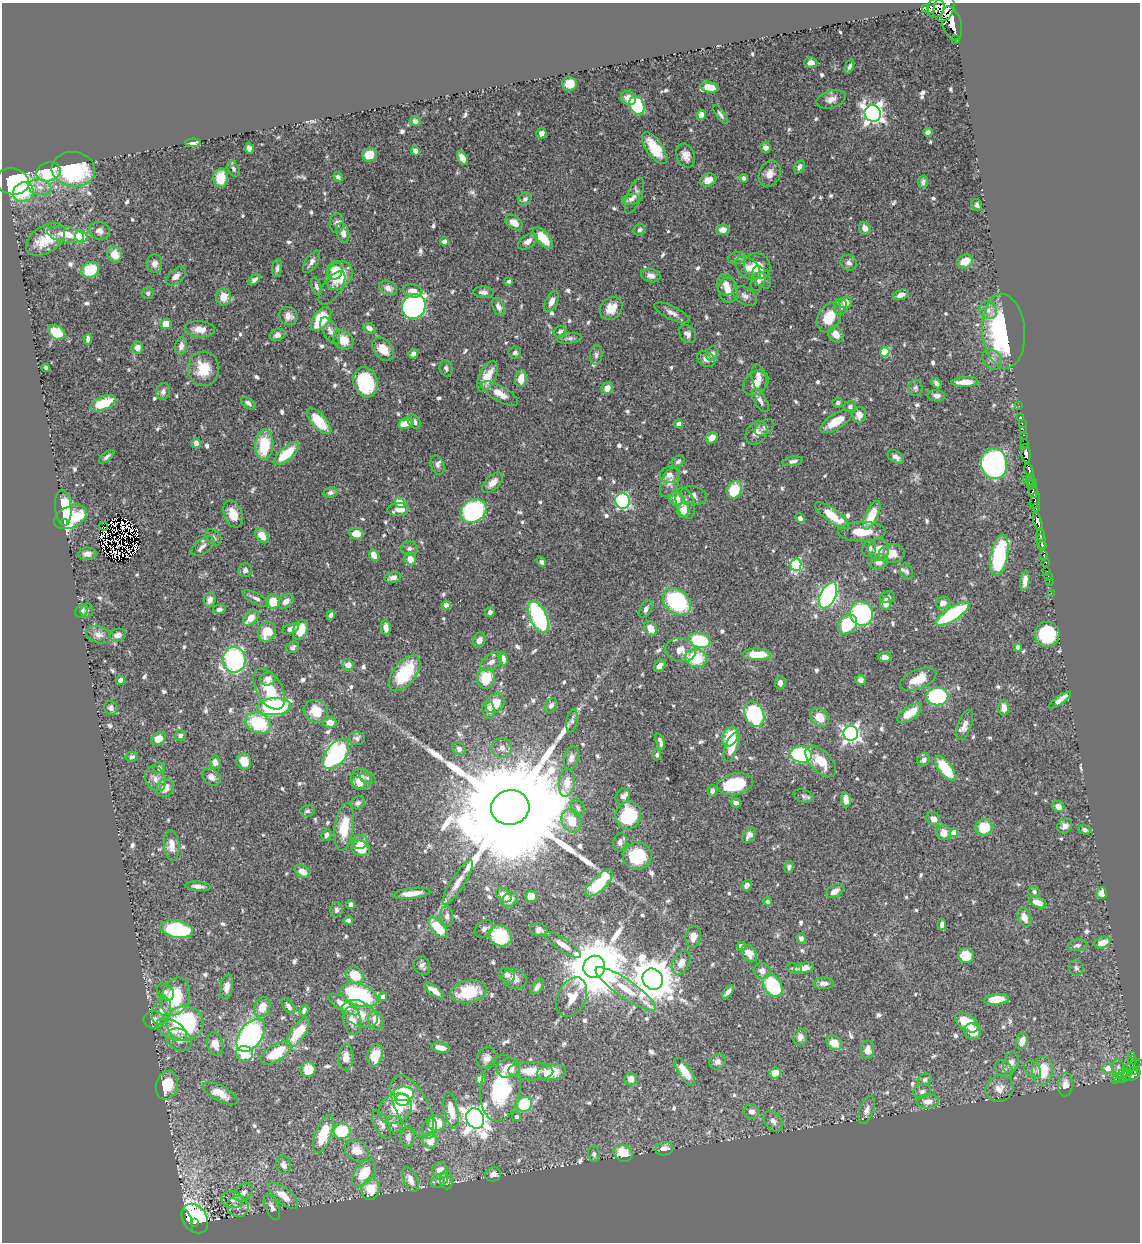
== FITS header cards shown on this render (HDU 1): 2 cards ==
NAXIS1  =                 1138
NAXIS2  =                 1240

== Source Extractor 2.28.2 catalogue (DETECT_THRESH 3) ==
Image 1138 x 1240 px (HDU 1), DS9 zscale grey, 1 PNG px = 1 image px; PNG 1142 x 1244 px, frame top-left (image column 1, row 1240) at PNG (2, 3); each listed source drawn as its Kron ellipse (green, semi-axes under 4 px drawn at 4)
Background 0.549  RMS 0.014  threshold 0.0428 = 3 sigma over >= 5 px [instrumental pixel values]
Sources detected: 789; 9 with non-positive FLUX_AUTO (blend fragments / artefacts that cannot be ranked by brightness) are neither listed nor drawn; of the other 780, the 500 brightest by FLUX_AUTO listed and drawn (280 fainter detections omitted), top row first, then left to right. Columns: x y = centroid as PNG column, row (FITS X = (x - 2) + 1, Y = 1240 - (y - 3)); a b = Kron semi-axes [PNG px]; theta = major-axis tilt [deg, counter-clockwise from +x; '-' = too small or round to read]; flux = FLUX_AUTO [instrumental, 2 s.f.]
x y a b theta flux
936 8 10 8 70 690
944 8 14 10 68 1200
925 9 3 3 - 6000
952 23 17 9 -73 1100
956 39 2 2 - 6.7
811 63 6 5 - 5.4
849 66 7 4 69 2.6
569 84 7 7 - 12
709 87 9 5 -12 15
629 98 8 7 - 7.4
831 99 15 8 17 7.2
637 105 9 7 -64 86
873 113 8 8 - 540
720 114 11 4 -55 2.6
701 115 5 4 - 9.2
415 121 5 5 - 3.8
928 132 4 4 - 5.1
541 133 5 5 - 5.5
193 143 8 4 3 8
765 147 5 5 - 4.3
249 148 5 4 - 4
654 148 18 8 -56 31
415 151 5 4 - 5.9
369 155 7 6 - 16
686 156 12 9 -69 8.1
462 158 7 4 -61 9.6
799 167 7 5 60 4.4
73 169 22 17 -5 88
233 169 8 5 -67 2.9
49 172 12 9 16 66
770 174 13 10 67 8.5
338 177 5 4 - 2.7
221 178 10 7 85 19
744 178 4 4 - 2.8
708 180 8 6 24 10
12 181 17 13 -9 250
923 182 6 5 - 2.9
40 187 11 8 -10 7.2
23 192 10 9 - 29
634 196 19 7 69 7.2
525 199 7 6 - 3
631 199 9 5 13 3.3
977 205 6 5 - 2.7
337 223 10 7 85 3.8
514 223 9 6 -34 7.4
865 228 6 5 - 7.2
639 230 6 5 - 2.5
723 230 6 5 - 7.4
99 231 10 9 - 6.2
343 233 10 6 -75 7.5
66 234 18 8 -10 17
81 237 6 6 - 51
543 238 13 6 -48 24
46 239 22 13 34 24
528 241 11 6 36 5.6
444 242 4 4 - 7.1
115 254 8 7 - 15
737 258 9 6 12 2.7
965 261 8 6 26 13
312 262 13 6 57 4.5
849 263 8 7 - 3.8
155 264 9 7 85 5.7
757 266 14 12 -37 21
277 268 9 5 83 3.3
748 268 15 9 -43 13
90 270 9 7 31 37
335 270 9 8 - 14
651 275 10 6 -15 5.7
176 276 11 7 40 6.4
339 276 16 12 53 36
762 277 12 7 -59 5.2
254 280 7 4 40 3.1
509 281 4 4 - 2.5
758 281 10 6 64 3.1
726 285 11 9 -81 6.2
316 286 9 5 -74 2.9
332 288 20 9 56 3.7
388 288 9 7 -27 5.7
728 290 12 9 -82 7.6
413 291 10 6 -14 6.7
483 292 10 5 -3 4.3
148 293 6 5 - 2.7
901 295 8 5 21 6.3
745 296 13 8 -30 5.2
224 297 8 7 - 13
552 302 11 6 63 6.5
845 302 6 6 - 9.5
414 306 13 11 56 270
498 307 9 5 -64 4.4
840 307 8 7 - 5.3
611 308 12 10 49 13
988 310 9 8 - 6
672 313 19 6 -26 6
288 316 9 9 - 7.1
829 317 16 11 63 23
321 319 13 7 54 47
166 324 5 5 - 16
369 328 7 5 -34 4.7
200 329 15 8 -4 11
330 331 15 7 -59 5.6
1004 331 37 21 -86 120
56 332 9 6 -29 29
560 332 6 5 - 2.9
688 334 10 7 -51 5
836 334 8 6 -50 8.4
277 335 7 6 - 4.6
569 338 12 5 6 3.2
88 339 5 4 - 3.4
343 340 11 8 -37 15
181 346 9 6 79 5.5
137 348 6 6 - 7.3
383 349 13 9 -49 13
515 352 6 6 - 2.6
885 352 5 4 - 41
413 354 5 4 - 4.5
712 354 7 6 - 4.5
596 355 9 6 85 2.8
706 359 9 7 -37 5
992 360 11 8 -44 5.7
46 368 4 3 - 2.6
446 368 8 6 -75 3.3
203 369 17 15 85 26
487 376 16 8 65 13
759 378 13 7 -78 7.7
521 379 8 6 84 14
365 382 15 12 -73 72
965 382 13 5 2 13
756 383 14 10 44 11
936 383 6 4 -50 3.4
607 388 6 5 - 11
915 388 8 7 - 2.6
163 392 8 7 - 4.1
500 394 20 7 -30 11
936 396 9 5 -6 4.2
760 401 13 6 -58 4.5
103 403 14 6 22 29
248 403 8 5 -37 3
838 403 5 5 - 2.8
1019 406 2 2 - 7.8
850 407 6 5 - 2.9
859 415 8 7 - 7.6
1021 417 3 3 - 11
319 421 16 7 -48 37
836 421 18 7 32 22
414 422 8 5 -49 4.5
406 423 8 5 19 17
679 424 4 4 - 5.3
1022 424 3 2 - 14
765 427 11 7 36 4
1023 430 3 2 - 17
756 433 12 10 54 7.5
1024 435 3 2 - 14
712 438 6 5 - 10
196 443 5 4 - 4.3
1024 443 3 3 - 3.8
264 445 15 9 86 41
286 454 15 6 40 34
1026 454 9 4 -84 580
107 457 9 4 38 3.1
896 457 9 5 -37 4.6
678 461 7 5 36 2.5
793 461 10 4 9 3
994 463 15 13 -83 240
437 465 10 6 -73 3.5
1029 470 7 3 -73 210
669 475 9 8 - 6.3
1030 477 4 3 - 25
1026 479 2 2 - 13
1030 481 5 3 - 45
670 482 16 8 66 7.4
493 483 13 7 45 8.1
1032 484 5 3 - 39
734 490 9 7 61 34
1033 491 7 3 -83 220
330 493 7 5 13 3.6
694 495 13 9 -15 4.7
676 499 7 6 - 12
1035 500 9 4 75 120
623 501 8 7 - 160
400 503 5 5 - 41
685 503 16 9 -75 8.6
1036 507 4 3 - 65
63 508 18 8 -85 54
398 509 11 6 5 10
683 510 7 6 - 15
473 511 14 11 32 120
233 514 14 9 -70 14
872 515 15 6 65 27
832 516 21 7 -36 26
71 517 17 10 24 85
800 518 5 4 - 3.7
1038 522 9 4 -73 460
64 523 2 2 - 23
103 526 4 2 - 3
862 532 24 10 0 23
356 534 7 6 - 12
1040 534 6 3 88 190
262 536 8 6 -52 11
214 537 9 6 -46 2.6
1041 542 7 4 -84 420
203 546 13 7 38 5.3
1043 546 4 3 - 150
409 548 8 7 - 3.2
869 549 8 7 - 4.1
879 550 11 10 - 13
87 554 9 6 1 5.9
892 554 13 9 7 12
374 555 6 4 -63 10
999 555 21 8 78 110
1044 555 5 3 - 26
410 559 6 5 - 11
541 562 5 4 - 2.8
879 562 9 7 29 8.3
1046 562 3 3 - 38
796 565 6 5 - 92
245 570 7 6 - 4.1
907 571 8 6 -70 2.5
1047 572 3 3 - 22
1048 576 2 2 - 3.9
393 577 8 5 12 5.1
1025 581 10 4 82 6
1049 581 2 2 - 5.9
1051 593 2 2 - 5.9
828 595 14 7 64 250
887 597 8 5 12 3.1
256 598 14 5 -26 4.4
210 600 7 6 - 5.2
286 601 9 6 41 6.6
273 602 7 6 - 22
677 602 16 11 -43 100
886 603 7 5 -87 9
943 603 7 6 - 5.9
446 605 4 4 - 15
219 609 6 5 - 3.4
646 609 9 5 63 4.2
87 610 7 6 - 2.8
82 611 7 5 53 3.5
490 612 5 4 - 2.5
862 614 12 11 - 120
953 614 19 6 32 110
331 615 5 4 - 3.5
538 617 17 8 -66 120
251 618 9 6 47 12
847 624 11 8 49 45
386 627 8 5 -83 5.9
291 629 9 5 21 3.8
651 629 8 6 -59 12
301 630 10 7 69 16
267 632 10 8 59 22
1047 634 12 12 - 61
98 635 12 8 -17 6
118 635 8 6 18 5.7
479 640 8 6 65 5.1
700 641 11 7 -15 64
293 647 7 5 30 2.9
1018 647 4 3 - 3.2
681 650 15 12 -13 12
757 654 14 6 -1 27
885 657 7 5 -3 3.8
503 658 7 4 -69 6.1
696 658 11 9 -10 42
234 660 13 11 -90 170
491 662 12 7 34 6.5
348 665 5 5 - 8.3
660 666 6 5 - 6.7
405 673 21 11 52 49
486 678 10 9 - 26
268 679 8 6 14 6.3
918 679 19 9 22 20
120 680 4 4 - 9.9
860 680 5 5 - 3.7
780 683 6 5 - 4
269 689 22 12 -60 25
937 696 11 9 -1 140
1060 700 13 4 35 5.8
495 703 10 8 50 21
551 705 8 5 58 3.5
274 707 17 8 5 160
111 708 7 6 - 4
1004 708 7 5 90 6.7
489 710 9 6 -78 5.8
316 711 12 11 - 19
910 713 14 6 35 20
754 714 13 9 -69 93
819 717 10 8 -50 16
572 721 11 5 79 3.1
330 722 7 5 -9 8.8
258 723 13 10 -28 58
965 725 16 6 71 7
851 733 7 7 - 360
180 735 6 5 - 3.1
730 737 10 7 63 31
159 738 8 6 36 8.2
357 738 8 6 -6 3.3
660 742 8 3 -71 3.2
731 747 15 6 69 17
502 748 10 10 - 6.8
459 749 7 6 - 4.1
336 754 17 10 52 180
801 754 11 8 -9 130
657 755 5 4 - 2.7
132 757 6 5 - 2.5
571 758 12 7 74 6.1
924 760 7 6 - 4.3
244 761 8 7 - 17
821 761 19 10 -46 19
215 762 7 5 -84 5.2
159 768 6 5 - 2.8
945 768 15 6 -53 47
211 777 10 7 -41 5.1
368 778 8 5 -18 2.5
155 779 13 10 -65 7
361 779 11 10 - 14
358 783 7 5 -37 5.3
567 783 14 8 83 13
735 784 18 10 11 51
165 788 9 8 - 12
712 791 6 4 80 2.9
623 796 8 6 60 3.6
803 796 10 6 -18 2.9
846 800 7 4 -81 7.7
358 803 7 6 - 3
736 803 5 4 - 4.1
510 807 19 17 11 56000
1058 807 6 5 - 6.7
578 808 9 6 -64 3.2
307 811 7 5 14 2.6
628 815 14 13 - 40
933 819 7 6 - 6.7
571 821 12 9 -68 21
1065 826 8 6 36 4.7
344 827 24 9 81 24
984 827 8 8 - 25
1085 830 6 4 -17 2.9
944 833 7 7 - 9.6
954 833 4 4 - 13
326 835 6 5 - 3.4
749 835 8 5 55 5.6
360 842 8 7 - 5
620 842 9 7 73 4.4
172 845 15 8 -86 8.6
361 848 9 7 -25 20
637 856 14 13 - 44
789 867 6 4 78 2.7
302 872 8 5 -31 8.6
458 883 26 6 57 10
599 883 17 7 44 55
747 885 6 5 - 4.5
198 886 13 4 -5 5.1
835 891 9 6 30 7.4
1034 892 6 5 - 2.7
411 893 19 5 7 12
1102 893 6 5 - 9.1
504 895 9 6 -39 9.9
531 896 6 5 - 13
510 900 9 6 38 9.1
767 902 4 4 - 3.1
1038 902 9 5 -21 8.8
351 905 4 4 - 4.3
336 910 7 6 - 2.9
447 916 10 6 -86 4
1024 917 10 6 -66 8.8
348 920 4 4 - 2.5
942 924 6 3 83 3.1
438 928 12 6 -49 30
177 929 16 8 -9 98
484 929 10 7 41 3.8
539 930 8 6 -11 4.6
500 936 12 10 -35 50
693 937 10 7 83 8.1
801 938 5 4 - 3
1103 942 8 5 19 12
563 945 21 6 -34 8.7
1078 945 9 5 8 3.4
742 946 4 4 - 11
749 954 9 7 -53 11
966 956 8 7 - 23
681 963 13 8 61 8.5
422 966 9 8 - 3.8
594 967 11 11 - 8800
794 968 8 5 -9 2.8
804 968 10 5 10 6.5
1076 968 8 7 - 2.9
762 971 8 8 - 5.8
355 975 10 8 -37 21
507 975 8 6 -35 4.2
515 979 12 10 -18 7.6
653 979 11 9 -56 3300
824 983 10 5 -1 4.6
773 985 12 8 -57 68
227 987 12 6 82 8.4
537 987 9 5 55 4.5
626 989 36 9 -34 28
434 991 12 4 -35 8.1
165 992 9 7 -50 3.3
469 992 18 11 11 38
728 992 8 4 50 5
359 995 19 11 -19 110
175 997 19 14 72 57
383 997 4 4 - 8.7
572 997 21 14 64 17
996 999 12 5 4 18
343 1004 18 6 -32 13
288 1006 9 5 -53 4.2
262 1007 10 7 69 15
304 1010 6 4 69 2.8
162 1011 14 9 69 7.4
360 1014 19 12 -27 16
154 1020 10 8 -14 9.3
376 1020 9 7 -75 11
352 1021 14 9 -83 10
967 1022 13 7 -34 27
185 1023 18 17 - 130
172 1030 16 9 -28 12
972 1032 8 7 - 14
298 1033 17 7 55 33
251 1035 18 11 53 180
800 1037 8 7 - 4.3
179 1040 13 10 -29 8.5
1022 1041 8 6 70 10
834 1043 8 6 -38 13
215 1044 12 8 -74 9.6
441 1048 9 5 -12 6.5
868 1050 9 6 89 8.5
276 1053 17 8 32 31
245 1054 8 7 - 25
375 1055 11 7 75 16
1131 1055 3 3 - 25
346 1057 13 7 88 7.8
487 1058 11 9 60 6.6
1132 1060 5 3 - 68
717 1062 8 7 - 4.7
1011 1063 11 7 69 6.9
1132 1065 10 3 24 78
1118 1067 7 6 - 2.5
508 1068 12 9 13 18
1108 1068 5 5 - 8.3
1004 1069 10 7 -41 4
308 1070 8 7 - 17
1033 1070 10 7 -44 3.7
1133 1070 3 3 - 32
531 1071 22 9 -1 17
1043 1071 14 10 84 34
551 1072 15 8 11 19
685 1072 16 6 -55 20
775 1073 6 5 - 18
1123 1074 7 3 45 78
1127 1075 6 3 61 36
1133 1075 8 3 32 180
1119 1078 6 3 -19 24
481 1079 5 5 - 15
631 1079 6 6 - 7.6
925 1080 7 5 26 3
1116 1080 3 3 - 14
167 1085 14 11 74 25
1065 1085 11 7 87 8.1
500 1088 33 20 81 86
999 1089 14 13 - 9.1
922 1091 9 7 17 3.6
220 1093 19 7 -28 14
404 1094 10 7 0 61
403 1100 7 6 - 55
928 1101 11 7 2 8.5
524 1104 8 7 - 64
412 1106 34 16 -62 18
395 1109 17 14 29 28
451 1110 18 6 -79 20
867 1110 14 7 70 5.7
752 1111 8 7 - 4.6
516 1117 4 4 - 2.9
475 1118 10 8 -62 950
773 1121 12 8 -52 5
437 1123 9 8 - 24
394 1124 9 8 - 5.1
382 1125 15 7 -63 4.8
429 1128 10 7 79 4.6
342 1131 8 8 - 45
323 1134 20 8 70 32
408 1137 10 7 84 4.3
430 1141 8 7 - 11
664 1149 9 6 8 6.5
357 1151 12 10 -31 12
623 1153 10 8 -30 22
594 1154 8 6 -86 2.8
283 1165 9 7 -69 5.3
440 1171 8 8 - 11
364 1173 15 9 52 24
493 1174 8 7 - 4.4
410 1180 13 7 -66 8.1
447 1180 9 6 90 4.3
439 1181 9 6 31 3.4
371 1189 11 9 76 22
243 1192 10 7 40 5.1
283 1196 18 7 -39 16
232 1199 11 8 -13 6.6
238 1207 11 10 - 7
272 1207 13 6 -66 6.3
195 1219 16 12 -56 210
187 1220 11 3 -69 84
194 1223 3 3 - 21
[280 fainter detections neither listed nor drawn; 9 non-positive-flux detections neither listed nor drawn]